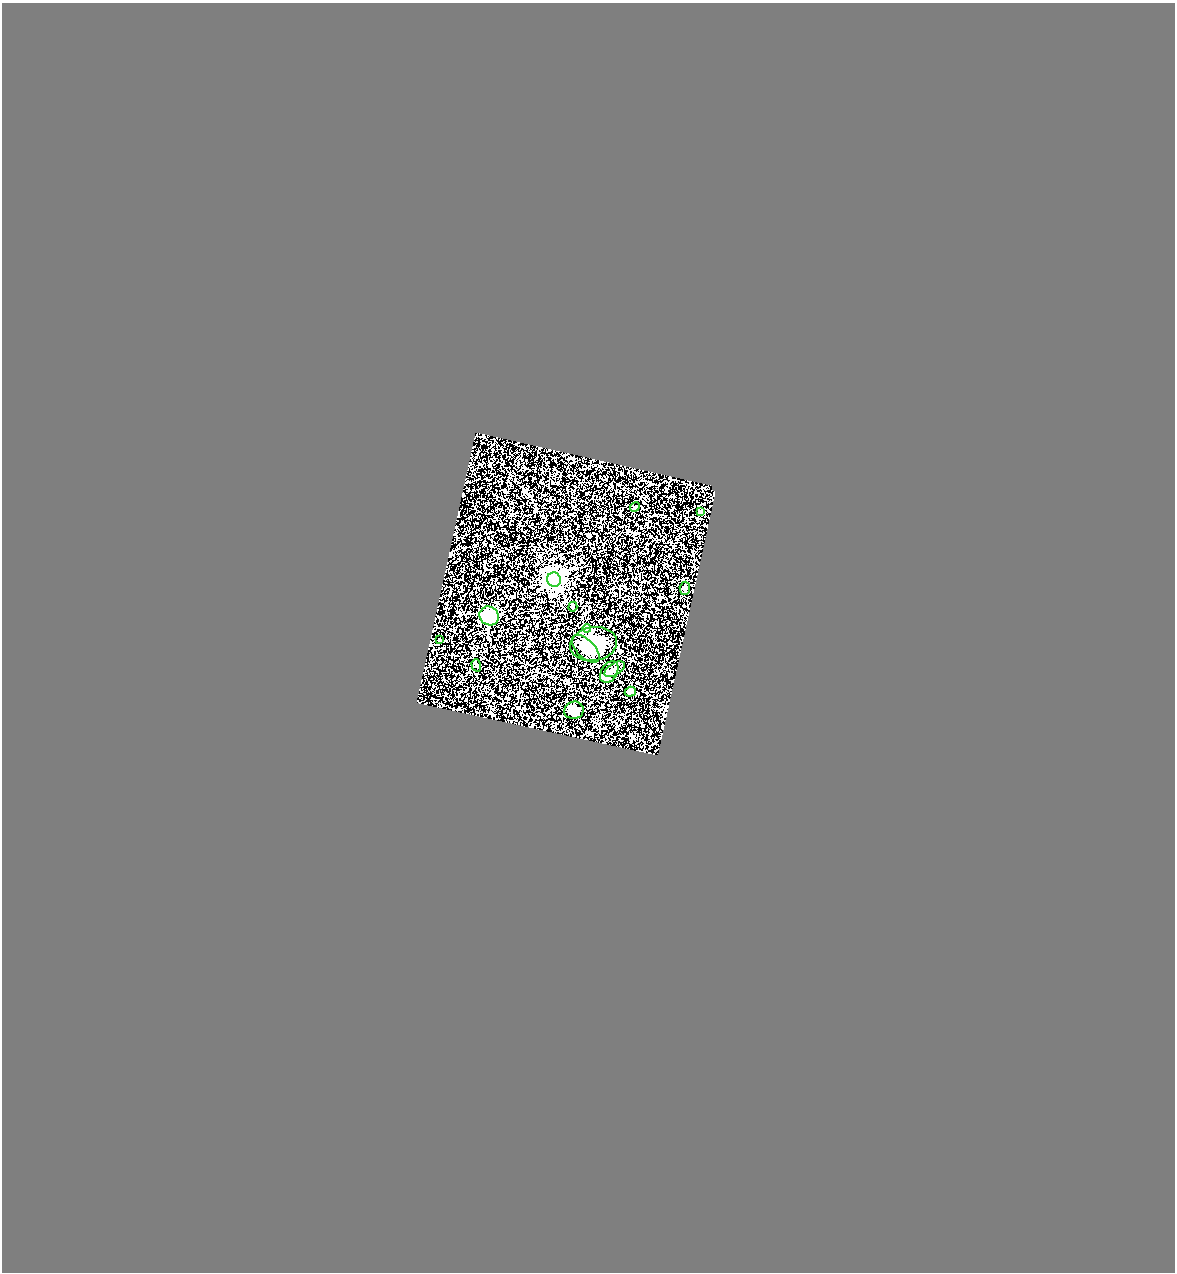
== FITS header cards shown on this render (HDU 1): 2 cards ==
NAXIS1  =                 1173
NAXIS2  =                 1270

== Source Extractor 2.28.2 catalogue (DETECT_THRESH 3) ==
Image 1173 x 1270 px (HDU 1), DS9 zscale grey, 1 PNG px = 1 image px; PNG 1177 x 1274 px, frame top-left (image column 1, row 1270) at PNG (2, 3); each listed source drawn as its Kron ellipse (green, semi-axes under 4 px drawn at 4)
Background 1.29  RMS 0.18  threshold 0.548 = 3 sigma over >= 5 px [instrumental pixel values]
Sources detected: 15; all 15 listed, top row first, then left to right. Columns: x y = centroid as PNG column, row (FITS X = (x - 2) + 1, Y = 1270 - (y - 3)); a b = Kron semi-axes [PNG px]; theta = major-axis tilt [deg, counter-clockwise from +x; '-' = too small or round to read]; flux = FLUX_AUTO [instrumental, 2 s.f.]
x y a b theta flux
635 507 5 3 - 10
701 512 4 3 - 17
554 580 7 7 - 7800
685 588 6 5 - 18
573 607 5 4 - 15
489 616 10 9 - 300
587 629 4 4 - 280
440 640 3 3 - 9.2
594 644 23 17 10 360
586 649 17 9 -45 100
476 665 6 4 -73 22
615 669 11 6 31 48
609 672 12 8 59 65
630 692 5 5 - 27
574 710 10 8 17 61